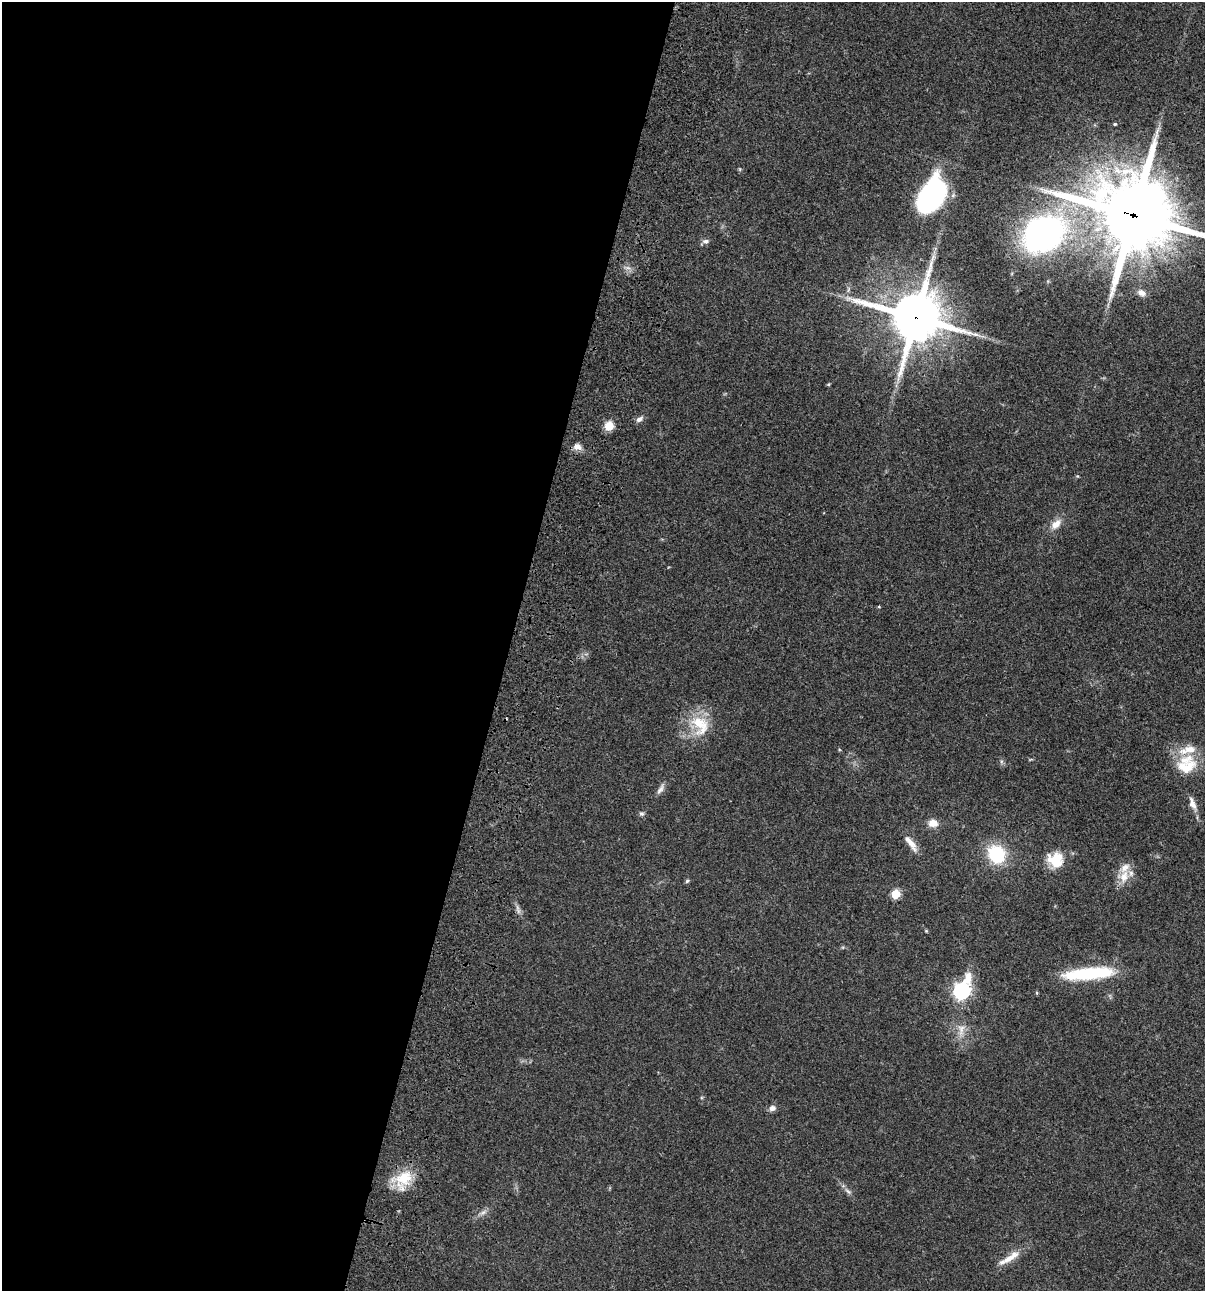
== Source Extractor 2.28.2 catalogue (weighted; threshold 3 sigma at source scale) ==
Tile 5 of 4 x 4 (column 1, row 2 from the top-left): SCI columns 235-1437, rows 2696-3984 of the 5405 x 5389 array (HDU 1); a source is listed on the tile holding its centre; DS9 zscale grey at full resolution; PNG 1207 x 1293 px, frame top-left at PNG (2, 2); no overlay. Shown black and unused: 42% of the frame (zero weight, under 3 of 4 exposures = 9% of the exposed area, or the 3 px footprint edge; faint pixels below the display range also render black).
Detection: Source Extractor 2.28.2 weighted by HDU 2 'WHT'; one run over the whole footprint, this tile lists its part. Background 0.0456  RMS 0.0054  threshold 0.0245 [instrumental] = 3 sigma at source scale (4.5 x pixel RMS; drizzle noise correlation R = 1.50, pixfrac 1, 0.05/0.05 arcsec/px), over >= 5 px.
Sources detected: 40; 3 inside a brighter listed object's ellipse — not listed separately; the other 37 listed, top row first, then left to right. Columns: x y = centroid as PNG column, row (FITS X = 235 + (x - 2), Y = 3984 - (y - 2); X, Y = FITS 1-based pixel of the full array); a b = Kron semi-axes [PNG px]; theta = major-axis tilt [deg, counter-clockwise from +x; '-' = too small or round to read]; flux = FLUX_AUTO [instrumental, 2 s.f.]
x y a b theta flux
1115 124 4 3 - 0.63
931 196 31 19 60 110
1133 215 27 24 -24 5300
1043 234 35 27 29 210
705 241 9 6 5 1.8
1141 293 12 8 -26 3.1
916 317 17 16 - 2600
828 384 5 3 - 0.54
639 419 10 6 36 1.9
609 426 5 5 - 25
577 447 10 8 -8 3.5
1077 476 5 4 - 0.49
1056 524 17 10 46 5.2
879 607 5 3 - 0.46
700 725 32 22 -63 19
1186 767 31 18 13 15
660 789 15 6 56 2.4
1192 803 19 7 -70 4.1
641 814 6 6 - 1.1
933 823 10 8 -6 5.2
911 843 25 7 -54 4.9
996 854 17 15 -57 28
1056 860 17 16 - 13
1124 876 19 16 60 8
687 881 6 5 - 0.77
895 894 5 5 - 23
518 911 11 5 -67 1.9
926 931 4 4 - 0.5
1088 973 57 12 5 35
961 991 9 7 63 170
1037 993 4 4 - 0.56
961 1030 19 9 82 5.3
772 1108 9 7 15 2.3
403 1179 28 19 61 16
848 1191 12 4 -36 1.6
483 1212 12 5 30 2.2
1010 1257 33 8 34 7.4
Overlapping masked pixels (flux is a lower limit): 2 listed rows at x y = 1133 215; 916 317
Isophote crosses this tile's border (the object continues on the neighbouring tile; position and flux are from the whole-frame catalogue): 1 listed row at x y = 1133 215